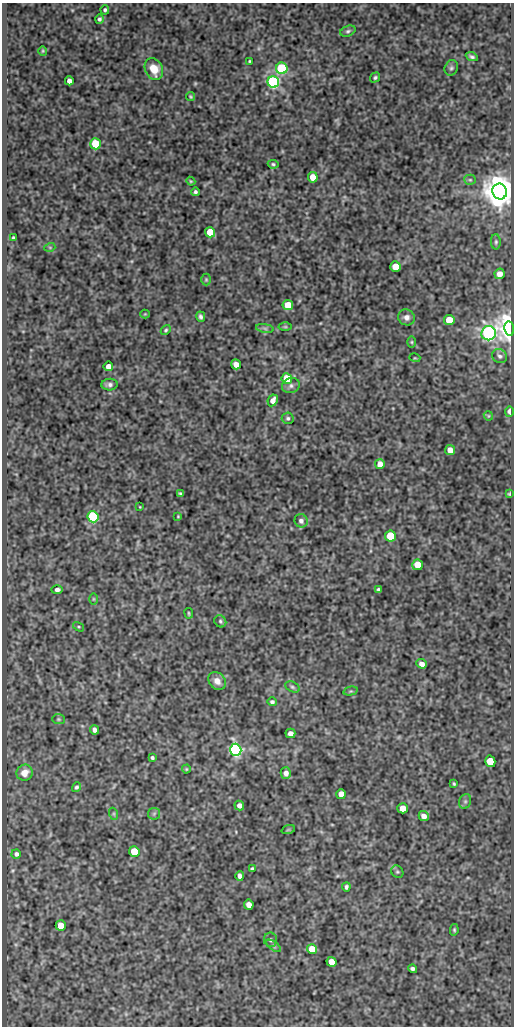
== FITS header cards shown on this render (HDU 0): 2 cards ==
NAXIS1  =                  512
NAXIS2  =                 1024

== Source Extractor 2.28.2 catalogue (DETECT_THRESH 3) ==
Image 512 x 1024 px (HDU 0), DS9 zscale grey, 1 PNG px = 1 image px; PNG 516 x 1028 px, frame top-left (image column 1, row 1024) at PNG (2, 3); each listed source drawn as its Kron ellipse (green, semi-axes under 4 px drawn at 4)
Background 89.2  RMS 0.51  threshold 1.54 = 3 sigma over >= 5 px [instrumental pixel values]
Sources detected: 103; all 103 listed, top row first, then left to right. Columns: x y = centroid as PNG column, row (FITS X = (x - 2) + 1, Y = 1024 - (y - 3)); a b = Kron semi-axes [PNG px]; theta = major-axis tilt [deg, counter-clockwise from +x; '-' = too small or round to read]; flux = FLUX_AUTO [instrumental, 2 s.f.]
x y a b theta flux
105 10 5 4 - 63
99 19 5 4 - 72
348 31 8 5 23 72
43 51 5 4 - 38
472 57 6 3 -24 75
249 61 3 2 - 32
282 68 5 5 - 3700
451 68 8 6 64 77
154 69 11 8 -65 520
375 77 5 4 - 57
69 81 4 4 - 170
273 82 6 5 - 7400
191 97 4 4 - 45
96 144 5 5 - 1700
273 164 5 3 - 53
313 177 5 5 - 540
470 180 5 5 - 58
191 181 4 4 - 35
500 191 8 7 - 75000
195 192 4 4 - 72
210 232 5 5 - 850
13 238 3 3 - 40
496 242 8 5 -89 61
50 247 5 3 - 30
395 266 5 5 - 560
500 274 5 5 - 230
206 279 6 5 - 51
288 305 5 5 - 690
145 314 4 4 - 33
201 317 5 4 - 87
406 317 8 8 - 160
449 320 5 5 - 950
285 327 6 4 0 52
265 328 9 4 -9 80
509 329 7 5 -82 35000
166 330 5 4 - 52
489 333 7 7 - 14000
412 342 6 4 -90 39
500 356 8 6 -28 97
415 358 5 3 - 31
236 364 5 4 - 240
108 366 5 4 - 230
287 379 5 5 - 1100
110 385 8 6 5 110
291 386 9 7 17 130
273 400 6 4 63 220
509 411 5 4 - 100
488 416 5 4 - 36
288 418 6 5 - 73
450 450 5 5 - 330
380 464 5 5 - 320
180 493 4 3 - 51
509 494 4 3 - 40
140 507 3 2 - 24
178 516 3 2 - 27
93 517 5 5 - 6000
301 521 7 6 - 130
390 536 5 5 - 1900
418 565 5 5 - 650
57 590 6 4 2 99
378 590 4 3 - 64
93 599 6 4 -90 41
189 613 5 2 - 38
220 621 6 5 - 60
79 627 6 3 -31 40
422 664 5 4 - 170
217 681 10 8 -49 230
292 687 7 5 -27 70
351 691 7 4 14 50
272 702 5 4 - 76
58 719 6 5 - 48
94 730 5 4 - 130
290 733 5 4 - 180
236 750 6 5 - 11000
152 758 4 3 - 66
490 761 6 5 - 710
186 769 4 4 - 35
25 773 8 7 - 310
286 773 6 5 - 180
454 784 4 3 - 41
76 787 5 4 - 71
341 794 5 5 - 390
465 801 7 6 - 81
239 805 5 4 - 160
403 808 5 5 - 360
114 814 6 4 -72 45
154 814 6 6 - 67
424 816 5 4 - 200
288 830 7 4 19 41
134 852 5 5 - 1100
16 854 5 4 - 91
252 869 4 3 - 57
397 872 7 5 -43 57
240 876 5 4 - 120
346 887 4 3 - 75
249 905 5 5 - 230
61 926 5 5 - 610
454 930 6 4 79 50
270 940 7 6 - 92
274 946 8 4 -36 59
312 949 5 5 - 660
332 962 5 5 - 480
412 969 4 4 - 87

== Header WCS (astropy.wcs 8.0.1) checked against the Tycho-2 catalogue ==
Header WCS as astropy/WCSLIB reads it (CRVAL/CRPIX/CD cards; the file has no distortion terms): RA---SIN/DEC--SIN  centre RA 03:13:44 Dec -12:48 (48.43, -12.80 deg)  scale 1 arcsec/px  FOV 8.5' x 17.1'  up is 0 deg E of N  parity normal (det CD < 0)
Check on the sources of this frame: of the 60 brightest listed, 4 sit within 2.0 arcsec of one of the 5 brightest Tycho-2 stars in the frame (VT <= 12.14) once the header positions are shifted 0.39 arcsec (0.38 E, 0.10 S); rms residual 0.80 arcsec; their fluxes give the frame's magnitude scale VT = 22.60 - 2.5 log10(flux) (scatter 0.18 mag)
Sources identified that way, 4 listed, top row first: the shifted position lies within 2.0 arcsec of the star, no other Tycho-2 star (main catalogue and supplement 1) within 4.0 arcsec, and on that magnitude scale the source's flux lands within +1.5 / -3 mag of the star's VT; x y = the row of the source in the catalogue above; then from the Tycho-2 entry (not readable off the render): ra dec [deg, ICRS J2000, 3 dp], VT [Tycho-2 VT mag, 2 dp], TYC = Tycho-2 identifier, HIP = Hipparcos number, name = IAU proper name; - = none
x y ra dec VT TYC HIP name
500 191 48.366 -12.708 10.68 5300-195-1 - -
509 329 48.363 -12.747 11.33 5300-127-1 - -
489 333 48.369 -12.748 12.14 5300-176-1 - -
236 750 48.441 -12.864 12.00 5300-130-1 - -